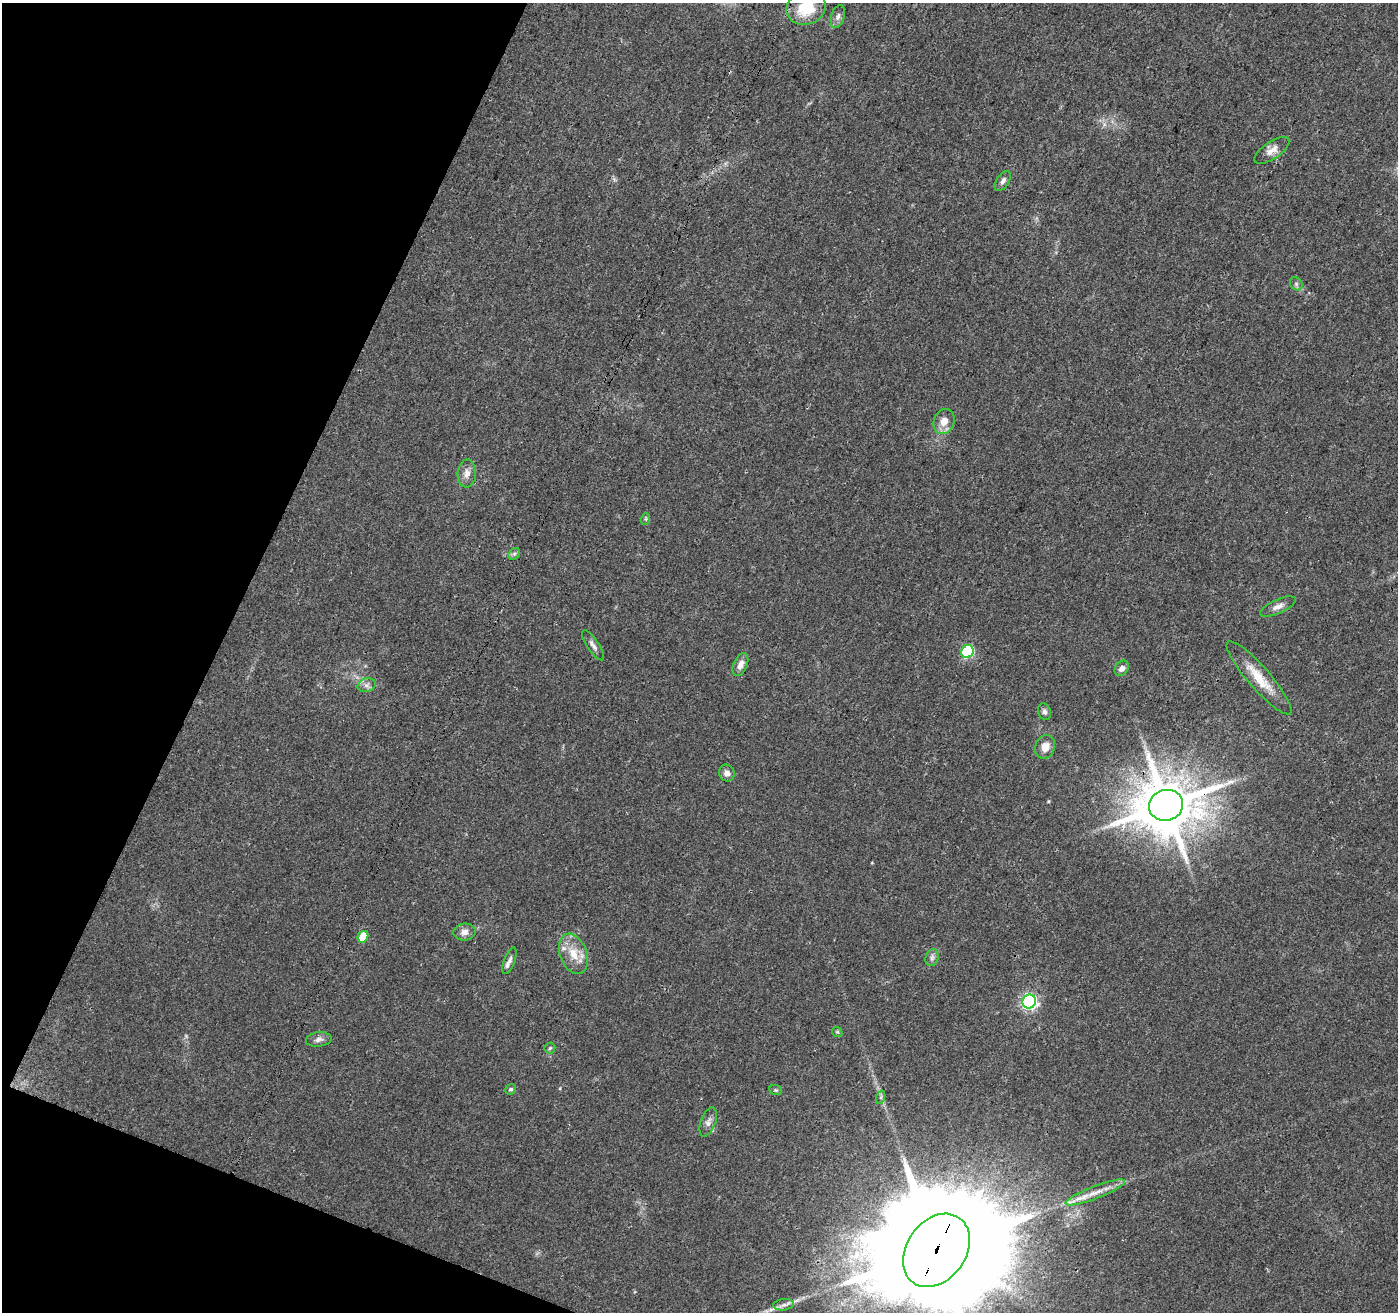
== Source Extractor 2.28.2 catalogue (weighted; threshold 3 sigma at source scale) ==
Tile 9 of 4 x 4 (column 1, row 3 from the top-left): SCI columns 5-1400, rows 1525-2834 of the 5603 x 5731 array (HDU 1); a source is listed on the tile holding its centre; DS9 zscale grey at full resolution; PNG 1400 x 1314 px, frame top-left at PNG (2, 3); each listed source drawn as its Kron ellipse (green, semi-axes under 4 px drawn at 4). Shown black and unused: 19% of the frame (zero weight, under 3 of 4 exposures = <1% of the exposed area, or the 3 px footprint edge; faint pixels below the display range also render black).
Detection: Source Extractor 2.28.2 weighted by HDU 2 'WHT'; one run over the whole footprint, this tile lists its part. Background 0.0226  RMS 0.0034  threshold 0.0152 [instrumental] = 3 sigma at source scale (4.5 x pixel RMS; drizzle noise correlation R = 1.50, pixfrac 1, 0.0396/0.0396 arcsec/px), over >= 5 px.
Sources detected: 38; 1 long thin detection or spike segment (spike, bleed or trail) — neither listed nor drawn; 1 inside a brighter listed object's ellipse — not listed separately; the other 36 listed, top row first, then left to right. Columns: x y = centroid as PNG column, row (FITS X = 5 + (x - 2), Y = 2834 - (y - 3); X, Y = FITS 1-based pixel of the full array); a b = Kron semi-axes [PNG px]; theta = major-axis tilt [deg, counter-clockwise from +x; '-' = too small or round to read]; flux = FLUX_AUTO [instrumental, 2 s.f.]
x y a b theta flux
806 8 20 16 19 12
838 17 12 6 73 1.4
1272 150 20 8 35 2.8
1003 181 11 6 57 1.4
1296 284 7 5 -47 0.83
944 421 13 10 67 3.6
467 473 14 9 87 2.5
646 519 6 4 72 0.44
514 554 6 5 - 0.7
1278 606 19 7 24 2.1
593 645 17 6 -57 1.6
968 652 7 6 - 38
740 665 12 7 68 2.4
1122 668 8 6 54 1.5
1259 678 47 11 -49 8.9
367 685 9 6 15 1.3
1044 712 8 6 -69 1.1
1045 747 12 9 69 3.4
727 773 8 7 - 1.7
1166 805 17 15 17 2200
464 932 11 8 7 2
363 937 6 5 - 8.3
573 954 21 13 -69 6.6
932 958 9 6 74 1.1
509 961 14 5 69 1.6
1029 1002 7 6 - 93
837 1032 6 4 -43 0.44
319 1039 13 7 8 1.5
550 1048 5 5 - 0.52
511 1089 6 5 - 0.6
776 1090 6 5 - 0.52
881 1097 7 4 72 0.64
708 1122 15 7 70 1.8
1095 1192 32 6 21 4.7
936 1250 40 29 54 19000
784 1305 10 5 6 1.4
Overlapping masked pixels (flux is a lower limit): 2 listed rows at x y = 1166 805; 936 1250
Isophote crosses this tile's border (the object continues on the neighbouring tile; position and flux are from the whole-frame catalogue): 2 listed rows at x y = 806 8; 936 1250